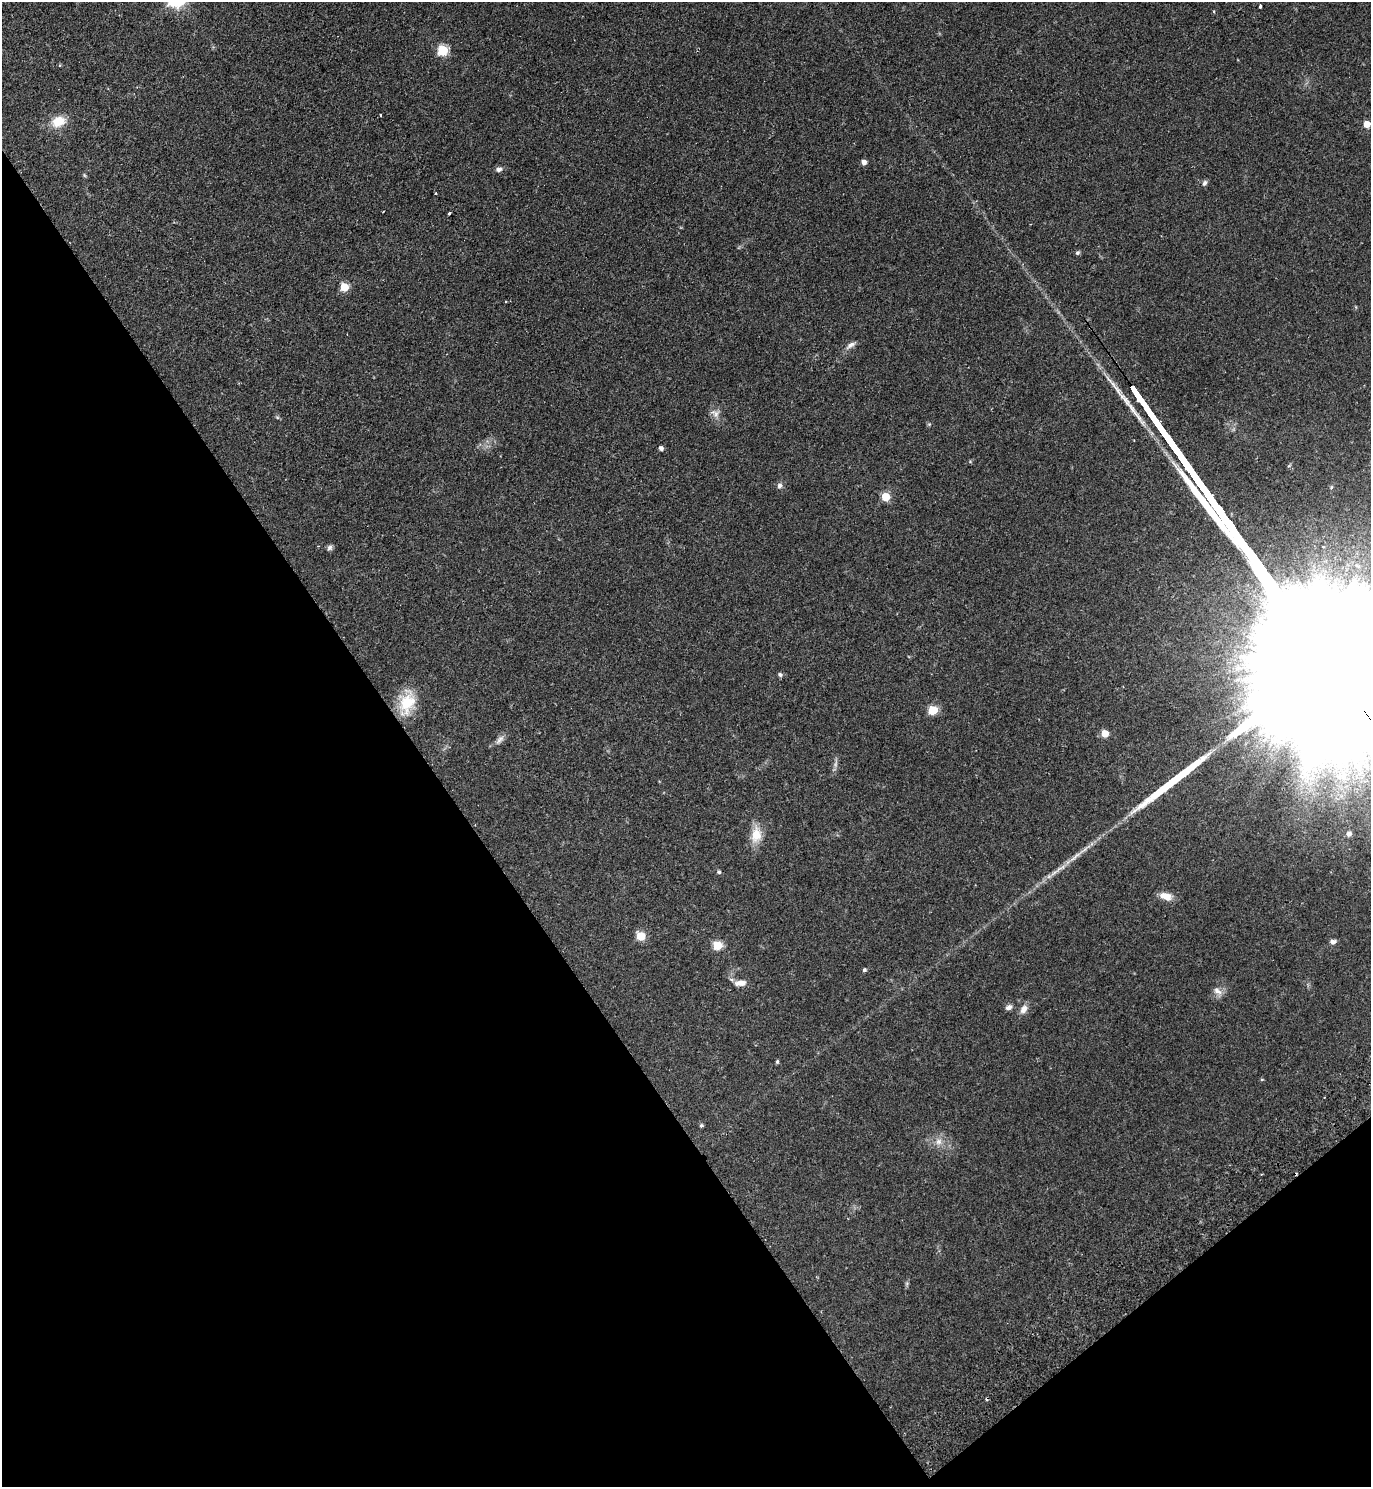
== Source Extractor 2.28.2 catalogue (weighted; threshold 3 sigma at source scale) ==
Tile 14 of 4 x 4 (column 2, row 4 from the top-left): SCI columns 1706-3074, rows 48-1532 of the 6010 x 6034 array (HDU 1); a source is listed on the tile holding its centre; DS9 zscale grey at full resolution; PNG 1373 x 1489 px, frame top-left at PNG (2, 2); no overlay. Shown black and unused: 35% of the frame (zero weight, under 2 of 3 exposures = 3% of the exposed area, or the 3 px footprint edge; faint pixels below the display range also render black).
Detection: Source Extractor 2.28.2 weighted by HDU 2 'WHT'; one run over the whole footprint, this tile lists its part. Background 0.146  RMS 0.0066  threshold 0.0298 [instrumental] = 3 sigma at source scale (4.5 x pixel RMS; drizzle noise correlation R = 1.50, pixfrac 1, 0.05/0.05 arcsec/px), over >= 5 px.
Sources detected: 51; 2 inside a brighter object's white glare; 3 cosmic-ray / hot-pixel residue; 2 long thin detections or spike segments (spike, bleed or trail) — not listed; the other 44 listed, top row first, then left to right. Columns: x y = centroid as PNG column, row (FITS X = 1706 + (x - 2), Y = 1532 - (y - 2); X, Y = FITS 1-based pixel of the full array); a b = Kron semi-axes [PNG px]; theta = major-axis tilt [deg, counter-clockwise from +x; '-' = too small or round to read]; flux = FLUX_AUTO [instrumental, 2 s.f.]
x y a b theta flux
1260 6 4 3 - 1.3
443 50 6 6 - 38
381 115 3 2 - 0.82
58 121 17 12 22 12
1367 124 5 5 - 8.7
864 162 5 5 - 3.3
499 169 8 6 8 2.2
84 175 6 4 -71 0.78
1205 183 8 6 57 1.6
435 193 3 3 - 1.4
449 213 3 3 - 1.2
1077 253 6 5 - 1.1
344 287 5 5 - 19
851 345 15 6 34 3
715 413 13 10 -40 4.1
277 417 6 4 -19 0.85
929 424 5 5 - 0.79
661 448 4 4 - 2.3
1289 465 6 3 22 0.73
779 486 7 6 - 2.1
886 497 5 5 - 20
330 548 8 6 52 1.7
780 674 6 5 - 1.4
407 703 27 16 76 24
933 710 5 5 - 29
1105 733 5 5 - 11
500 740 16 6 52 3.1
1342 776 17 9 12 9.7
1349 834 6 6 - 3
756 835 21 13 84 11
719 872 6 5 - 1
1166 896 15 8 -19 6.8
641 936 6 5 - 21
1333 942 7 5 12 2.2
717 945 5 5 - 26
864 970 4 4 - 1.3
740 983 14 7 4 5
1217 991 14 8 -28 3.6
1009 1007 8 6 15 2.2
1024 1009 12 8 59 4.2
777 1062 5 4 - 0.97
1262 1079 5 3 - 0.65
701 1125 4 4 - 1.2
939 1142 9 9 - 4.2